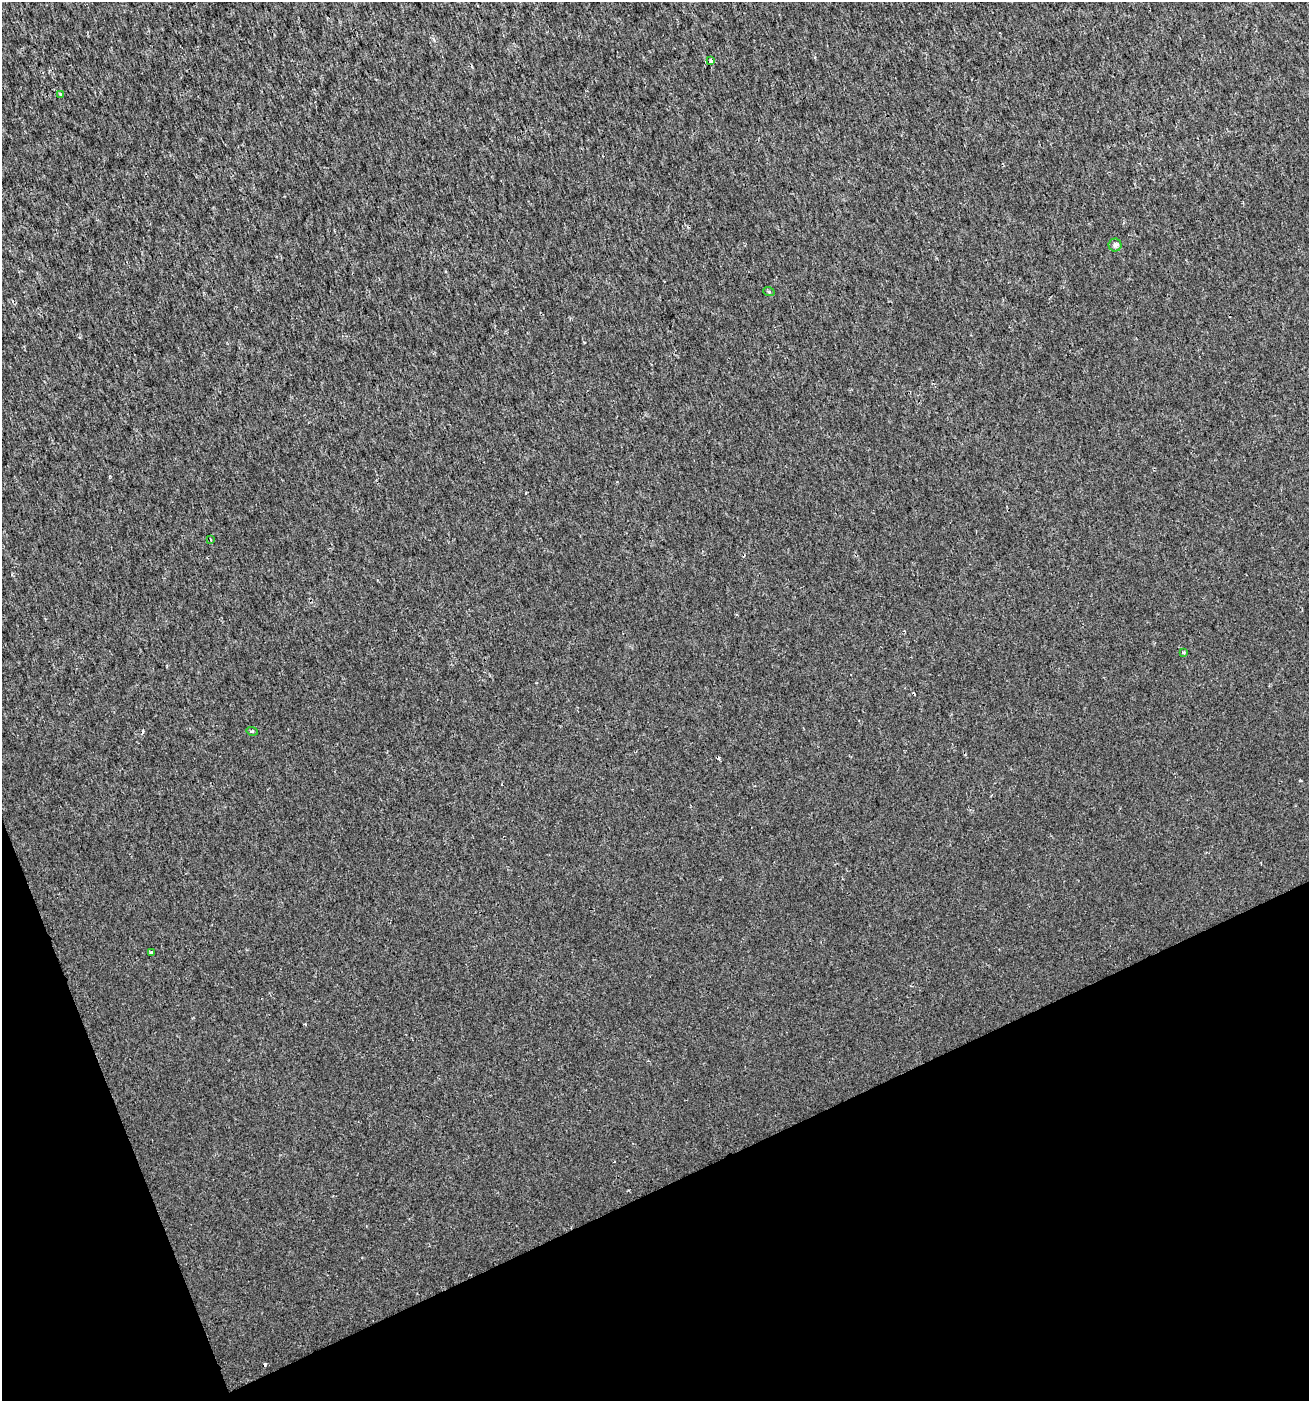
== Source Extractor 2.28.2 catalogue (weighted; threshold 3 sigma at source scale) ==
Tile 14 of 4 x 4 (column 2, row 4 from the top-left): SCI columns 1391-2697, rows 3-1401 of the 5452 x 5599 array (HDU 1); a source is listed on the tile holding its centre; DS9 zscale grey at full resolution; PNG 1311 x 1403 px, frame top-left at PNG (2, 2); each listed source drawn as its Kron ellipse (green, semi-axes under 4 px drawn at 4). Shown black and unused: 19% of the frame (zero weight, under 2 of 3 exposures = <1% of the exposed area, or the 3 px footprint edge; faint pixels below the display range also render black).
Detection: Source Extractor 2.28.2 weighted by HDU 2 'WHT'; one run over the whole footprint, this tile lists its part. Background 0.00179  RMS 0.0037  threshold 0.0168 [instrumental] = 3 sigma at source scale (4.5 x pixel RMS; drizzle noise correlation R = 1.50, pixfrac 1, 0.0396/0.0396 arcsec/px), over >= 5 px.
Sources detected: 12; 4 cosmic-ray / hot-pixel residue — neither listed nor drawn; the other 8 listed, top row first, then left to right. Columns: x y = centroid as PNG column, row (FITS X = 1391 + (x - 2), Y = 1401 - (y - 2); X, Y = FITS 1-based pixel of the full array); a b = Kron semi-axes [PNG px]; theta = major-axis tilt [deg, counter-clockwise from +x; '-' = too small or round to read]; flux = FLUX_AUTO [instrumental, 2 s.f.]
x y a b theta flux
711 60 3 3 - 1.5
61 95 4 3 - 0.82
1115 245 6 6 - 0.89
769 292 6 3 -19 0.42
211 540 4 3 - 0.58
1183 652 4 3 - 0.42
252 731 6 3 -16 0.47
152 953 3 3 - 0.92